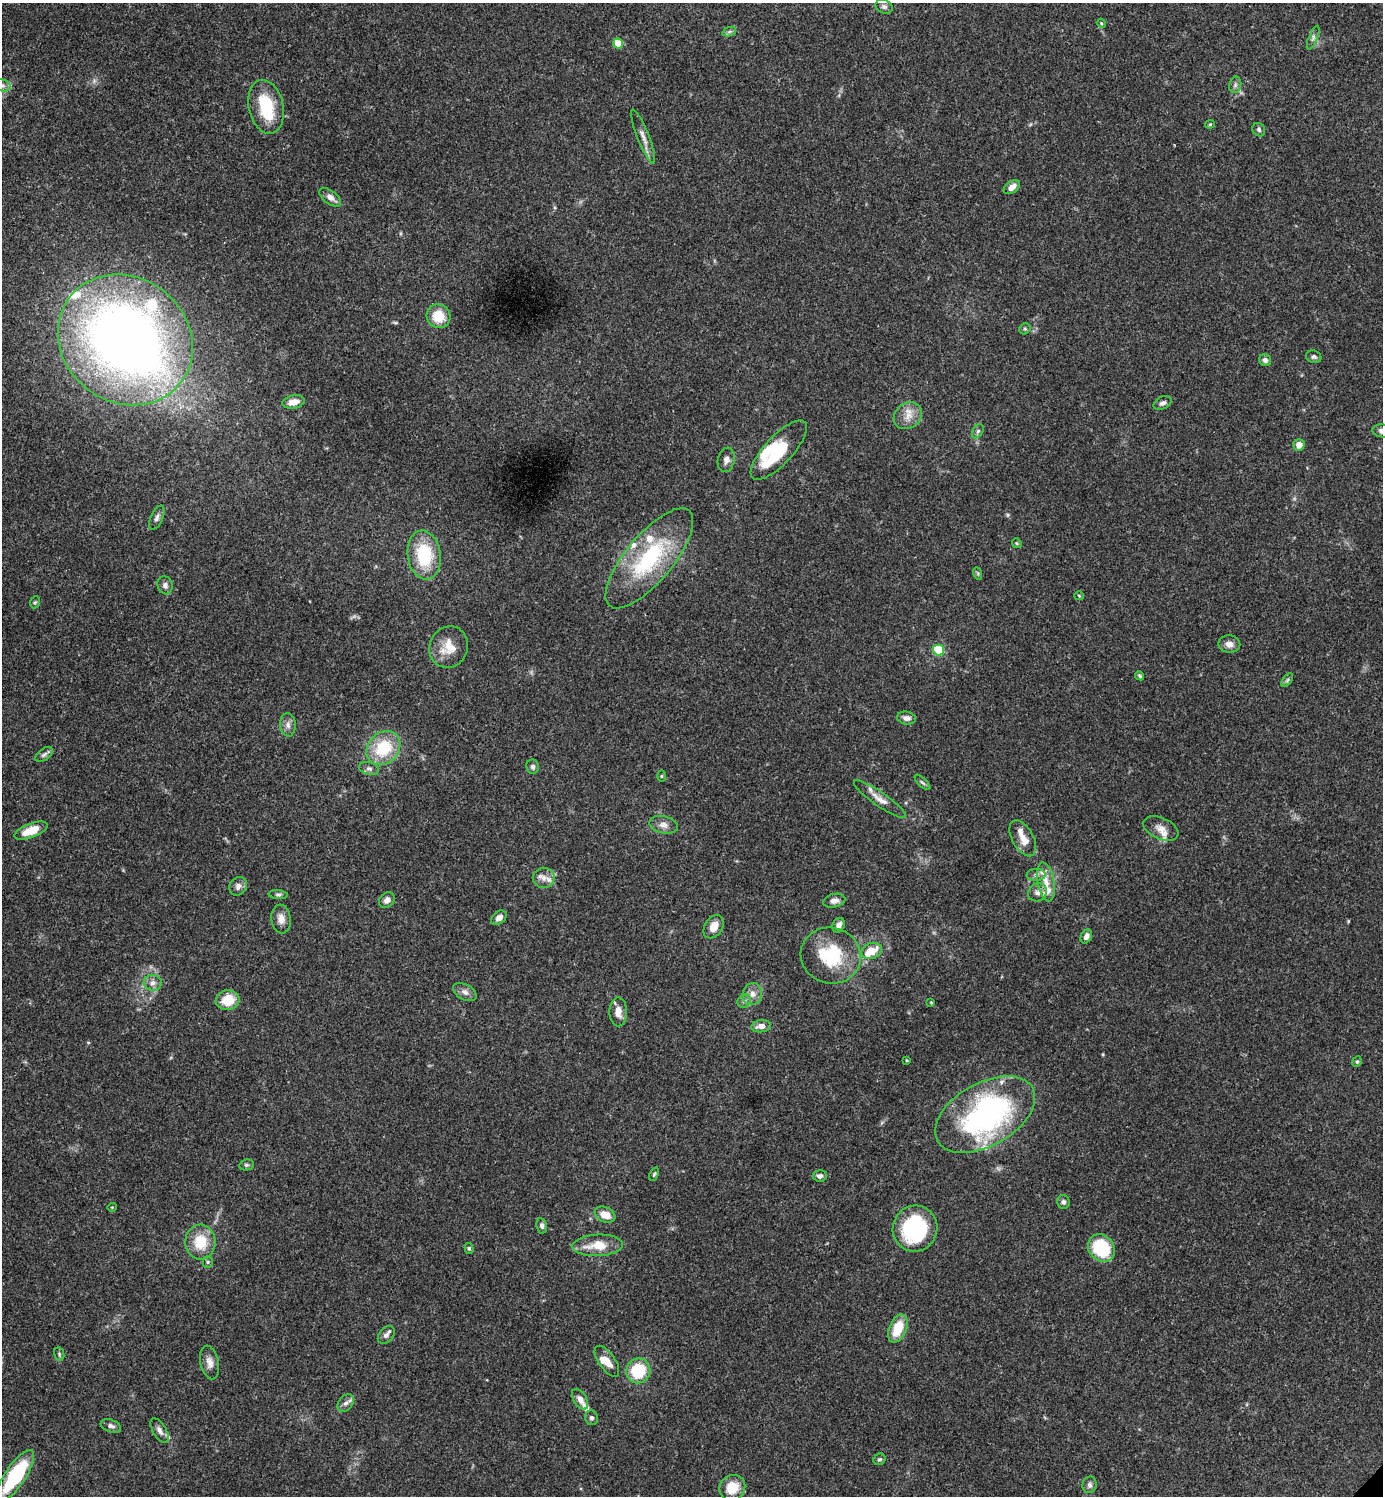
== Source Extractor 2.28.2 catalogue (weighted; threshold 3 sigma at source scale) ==
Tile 11 of 4 x 4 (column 3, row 3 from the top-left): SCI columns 3064-4444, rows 1498-2991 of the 5985 x 5985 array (HDU 1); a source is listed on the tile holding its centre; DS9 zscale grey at full resolution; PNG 1385 x 1498 px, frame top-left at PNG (2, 3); each listed source drawn as its Kron ellipse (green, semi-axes under 4 px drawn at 4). Shown black and unused: <1% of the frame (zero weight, under 3 of 4 exposures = <1% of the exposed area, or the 3 px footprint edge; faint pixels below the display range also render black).
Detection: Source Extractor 2.28.2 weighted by HDU 2 'WHT'; one run over the whole footprint, this tile lists its part. Background 0.153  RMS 0.0046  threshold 0.0206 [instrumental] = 3 sigma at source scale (4.5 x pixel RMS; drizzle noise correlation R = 1.50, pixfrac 1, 0.05/0.05 arcsec/px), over >= 5 px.
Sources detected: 123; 1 too faint to see at this stretch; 4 inside a brighter object's white glare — neither listed nor drawn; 12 inside a brighter listed object's ellipse — not listed separately; the other 106 listed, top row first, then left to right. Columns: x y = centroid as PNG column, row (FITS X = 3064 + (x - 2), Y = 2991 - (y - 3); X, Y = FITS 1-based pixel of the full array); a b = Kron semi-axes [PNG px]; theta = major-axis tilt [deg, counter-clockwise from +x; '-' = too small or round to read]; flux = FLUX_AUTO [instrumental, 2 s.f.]
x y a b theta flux
884 7 9 6 -23 1.4
1101 23 5 3 - 0.48
729 32 7 4 19 1
1313 38 13 4 67 1.4
618 43 5 5 - 11
2 85 8 6 -16 1.7
1235 85 8 6 78 1.3
266 107 27 17 -78 22
1210 124 4 4 - 0.54
1259 130 7 6 - 1
643 136 29 6 -68 3.6
1012 187 9 6 36 3.3
330 197 13 6 -37 3
439 316 12 11 - 11
1025 329 6 5 - 0.79
125 340 70 62 -37 430
1314 357 8 6 -17 1.1
1265 360 6 5 - 1.5
294 402 11 6 10 4.2
1163 403 10 6 27 1.7
908 416 15 12 37 5.5
978 431 8 5 59 0.97
1382 431 10 6 -9 2.3
1299 445 6 5 - 3.9
779 450 38 14 47 26
726 460 12 8 79 2.4
157 517 13 6 66 1.8
1017 543 5 4 - 0.56
424 555 24 16 -82 26
649 558 62 23 50 48
977 573 6 4 -70 0.65
165 585 9 7 -73 2
1079 596 5 4 - 0.48
35 602 6 5 - 0.7
1229 644 11 8 -2 2.8
449 647 21 19 66 9.7
938 650 6 5 - 21
1140 676 5 4 - 0.78
1287 680 8 4 53 0.92
906 718 9 6 -11 2.2
288 725 12 8 -86 2.5
383 748 18 15 46 22
44 754 10 5 38 1.4
533 767 7 6 - 1.4
369 768 10 6 -12 1.6
661 776 6 4 89 0.54
922 782 10 4 -44 1
880 799 31 7 -35 4.7
663 825 14 8 -13 3.2
1161 829 18 10 -24 4.9
31 831 17 7 21 9.9
1023 838 20 10 -61 5.6
1036 875 9 6 1 1.8
544 878 11 10 - 3.6
1046 882 19 8 -79 5.6
238 886 10 8 55 2.2
1037 892 10 8 37 2.5
278 895 9 4 -4 1
387 900 8 7 - 2.3
834 901 11 6 14 2.5
499 918 8 6 41 3
281 919 14 9 -82 3.8
839 925 7 6 - 2.5
714 927 12 8 57 5.4
1086 936 7 5 62 2.4
872 951 10 7 21 7.9
831 956 30 28 -18 27
153 983 9 8 - 2.4
465 992 13 7 -29 2.6
752 994 11 9 76 3.5
228 1000 12 10 8 10
744 1001 7 6 - 1.4
931 1002 3 3 - 0.37
618 1012 14 9 90 4.6
761 1026 9 6 7 2.9
907 1060 3 3 - 0.42
1357 1062 5 4 - 0.71
985 1115 54 31 29 110
246 1165 7 5 12 0.92
654 1174 7 4 69 0.76
820 1176 7 5 -6 1.5
1063 1202 7 6 - 1.4
112 1207 4 4 - 0.46
605 1215 11 7 -24 6.2
542 1226 8 5 -79 1.4
915 1229 23 22 - 47
200 1242 17 15 -88 14
598 1245 25 11 2 11
469 1248 5 4 - 0.72
1101 1248 15 12 -48 26
208 1262 5 5 - 0.75
898 1328 15 8 67 11
386 1335 10 7 48 1.9
59 1354 7 5 -80 0.74
607 1361 18 8 -55 5
210 1363 17 9 -77 3.5
638 1371 12 12 - 20
580 1399 11 6 -59 2.8
346 1403 10 7 51 1.9
591 1418 7 6 - 1.4
111 1426 10 6 -20 1.8
160 1430 14 6 -59 2.4
880 1459 6 5 - 0.96
15 1476 30 10 56 42
1090 1485 8 7 - 1.5
732 1488 13 12 - 9.9
Isophote crosses this tile's border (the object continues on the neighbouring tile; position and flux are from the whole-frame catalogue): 3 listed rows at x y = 2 85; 1382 431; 15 1476